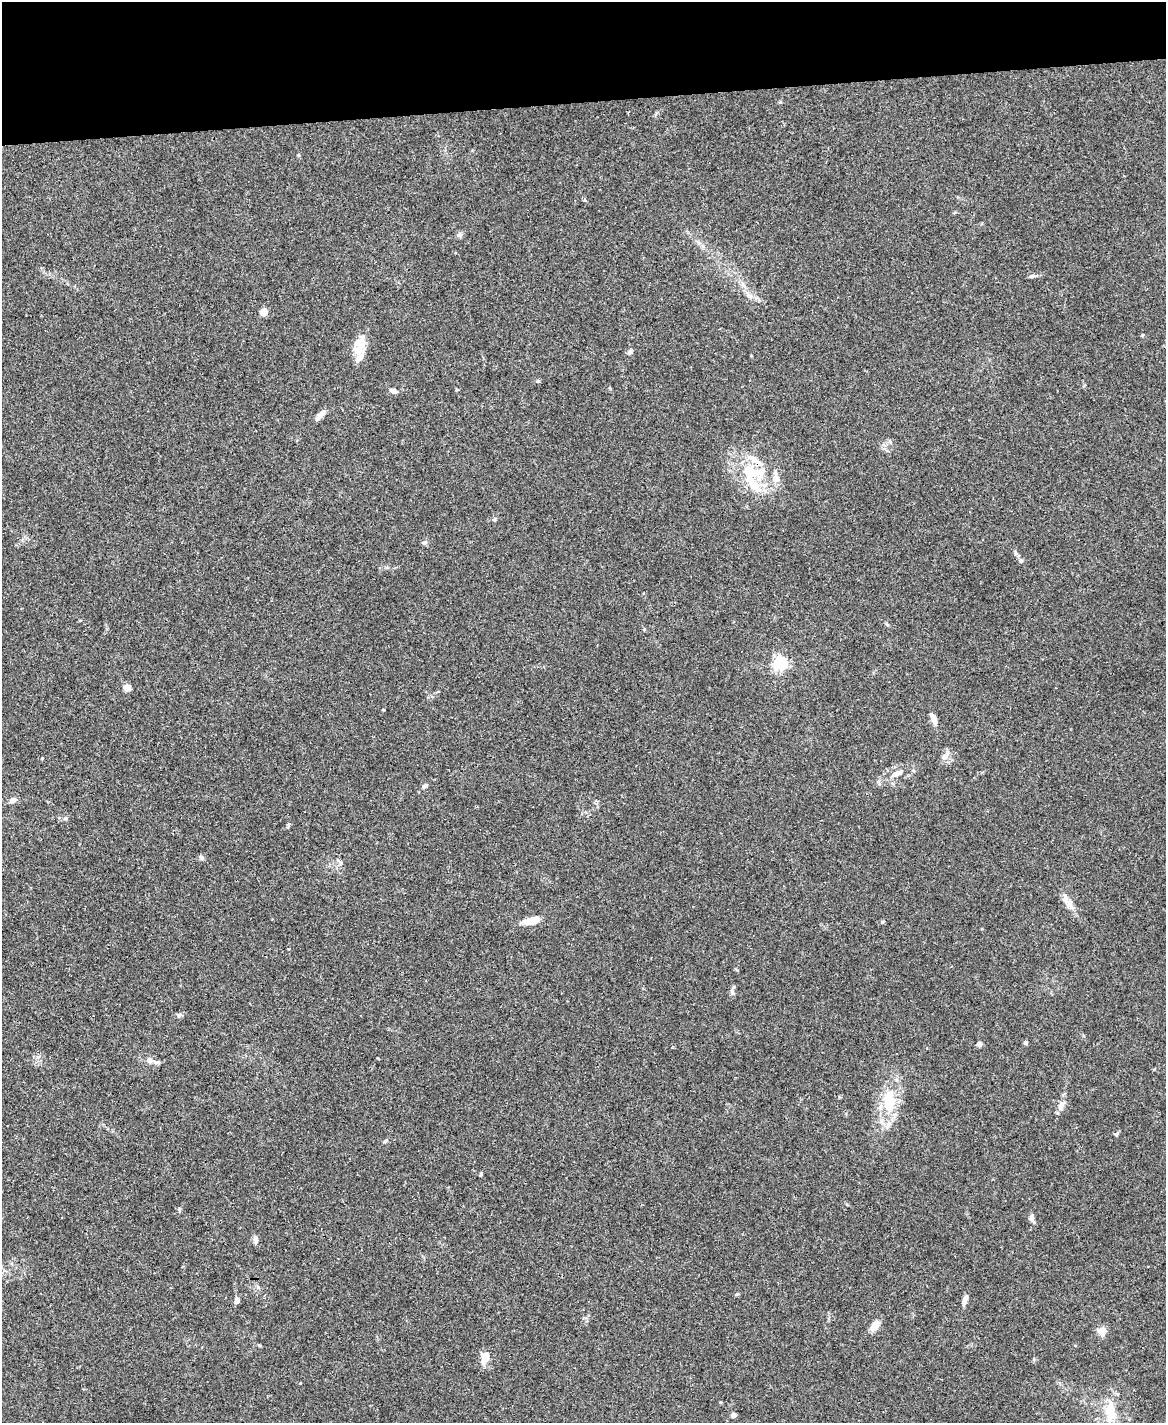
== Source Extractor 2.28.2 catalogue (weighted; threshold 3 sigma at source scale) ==
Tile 3 of 4 x 3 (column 3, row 1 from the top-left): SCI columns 2330-3493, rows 3081-4501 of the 4656 x 4633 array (HDU 1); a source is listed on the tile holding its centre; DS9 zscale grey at full resolution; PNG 1168 x 1425 px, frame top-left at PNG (2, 2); no overlay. Shown black and unused: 7% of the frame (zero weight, under 3 of 4 exposures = <1% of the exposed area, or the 3 px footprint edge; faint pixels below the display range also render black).
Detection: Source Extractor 2.28.2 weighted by HDU 2 'WHT'; one run over the whole footprint, this tile lists its part. Background 0.0537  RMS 0.0046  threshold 0.0206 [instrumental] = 3 sigma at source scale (4.5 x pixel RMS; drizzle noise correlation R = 1.50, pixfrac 1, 0.05/0.05 arcsec/px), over >= 5 px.
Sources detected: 61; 1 inside a brighter object's white glare — not listed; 9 inside a brighter listed object's ellipse — not listed separately; the other 51 listed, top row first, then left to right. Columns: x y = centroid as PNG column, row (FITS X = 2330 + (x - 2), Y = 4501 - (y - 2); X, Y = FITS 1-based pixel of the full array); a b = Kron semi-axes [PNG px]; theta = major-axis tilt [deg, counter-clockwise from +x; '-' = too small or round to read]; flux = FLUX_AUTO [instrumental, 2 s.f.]
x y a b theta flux
585 200 4 4 - 0.83
459 234 7 5 60 1.1
1032 276 8 5 16 0.99
749 295 11 4 -11 1.4
263 312 5 4 - 10
359 349 22 13 48 6.5
630 352 7 6 - 1.2
538 381 5 4 - 0.54
393 391 10 5 -18 1.8
321 414 15 6 47 2.7
753 473 40 20 -6 22
494 519 6 5 - 0.66
424 543 8 5 30 0.96
1016 553 7 5 -62 0.87
1021 561 6 6 - 0.97
780 663 6 5 - 110
127 687 5 4 - 9.1
932 716 12 7 -61 1.9
944 757 10 7 43 2.2
42 758 4 3 - 0.38
897 773 16 7 24 3.2
425 786 8 4 38 0.92
13 800 8 7 - 1.9
65 818 6 4 1 0.73
288 825 6 4 49 0.65
202 858 7 5 -34 1
341 863 8 4 90 0.88
1069 904 20 8 -61 4.1
532 921 17 7 13 6.7
882 922 5 5 - 0.55
289 949 3 2 - 0.84
732 992 9 5 -75 1.3
179 1015 8 4 37 0.84
1026 1043 4 4 - 1.3
979 1044 4 4 - 3.2
149 1060 8 7 - 2
889 1102 29 18 89 17
1061 1105 12 7 77 3.1
1117 1134 8 3 45 0.59
385 1141 8 3 45 0.59
481 1175 7 3 81 0.52
1032 1219 12 6 -65 1.6
255 1240 11 5 -83 1.7
737 1294 5 4 - 0.54
965 1300 13 5 66 2.2
237 1301 7 5 77 1.8
875 1326 13 8 51 4.2
1101 1331 11 9 -24 3.8
485 1358 20 10 70 3.8
1110 1412 28 11 89 12
734 1415 5 5 - 1.5
Overlapping masked pixels (flux is a lower limit): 1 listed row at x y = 753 473
Unlisted compact peaks at least as high as the median listed source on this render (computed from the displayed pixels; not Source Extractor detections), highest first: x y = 179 1209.